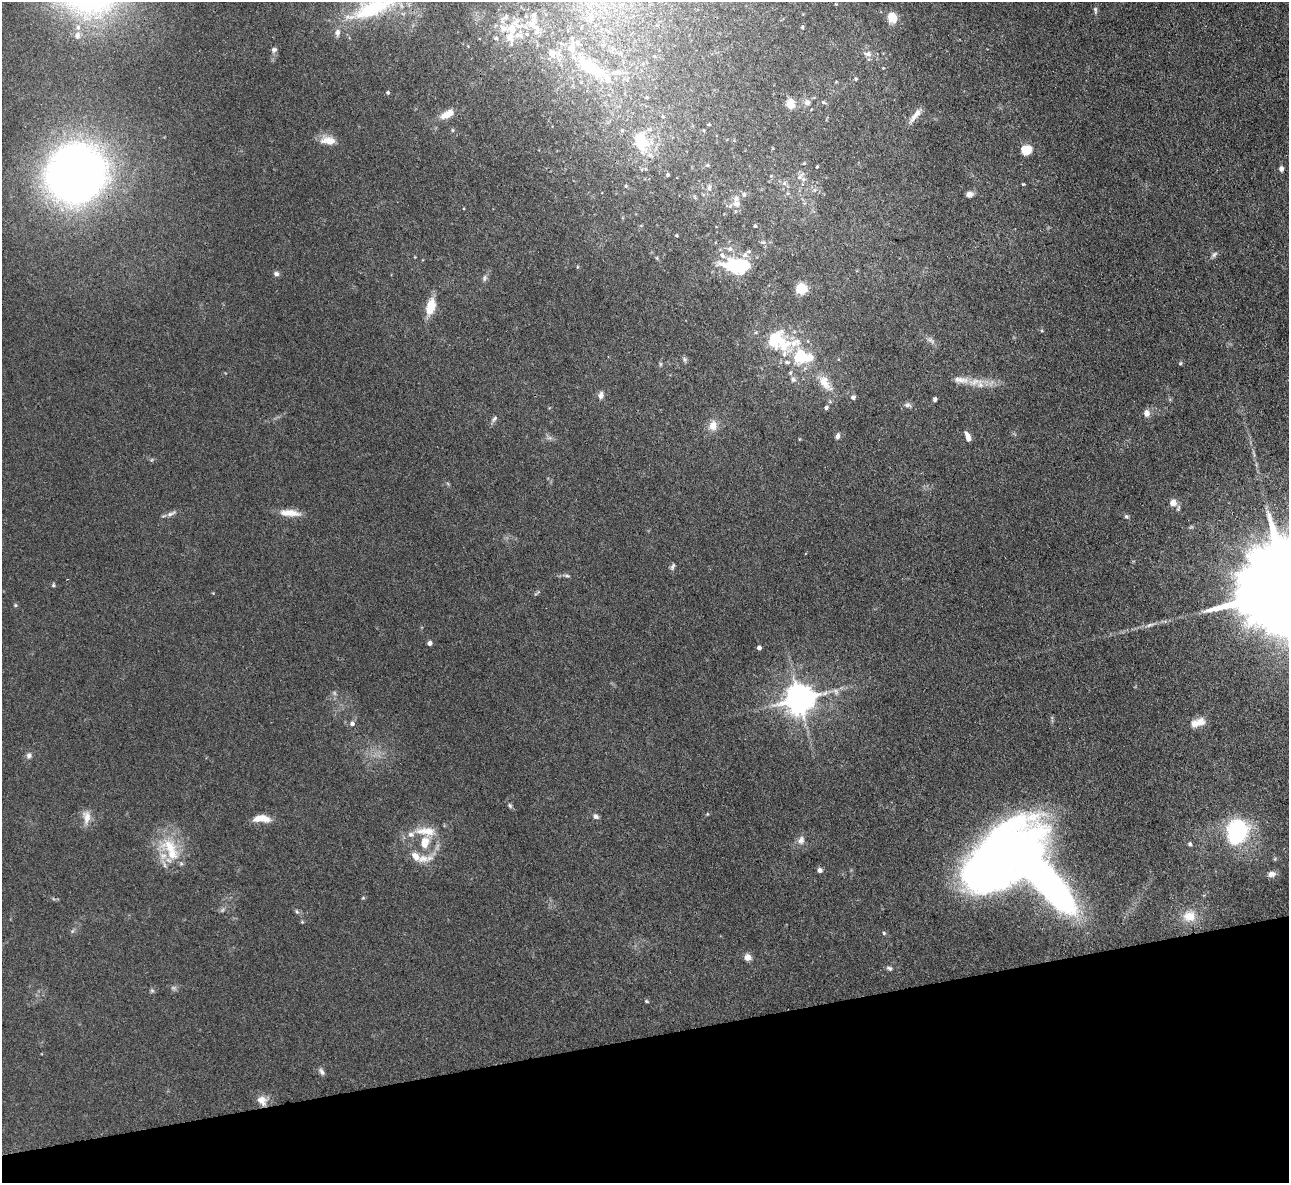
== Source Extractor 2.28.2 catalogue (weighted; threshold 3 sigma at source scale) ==
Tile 14 of 4 x 4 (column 2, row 4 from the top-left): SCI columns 1288-2574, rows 266-1446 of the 5147 x 5132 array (HDU 1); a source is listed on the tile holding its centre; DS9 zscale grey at full resolution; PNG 1291 x 1185 px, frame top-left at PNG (2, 2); no overlay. Shown black and unused: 12% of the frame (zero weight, under 3 of 4 exposures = <1% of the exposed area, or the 3 px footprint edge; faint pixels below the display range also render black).
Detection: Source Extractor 2.28.2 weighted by HDU 2 'WHT'; one run over the whole footprint, this tile lists its part. Background 0.0862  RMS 0.0069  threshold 0.0309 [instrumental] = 3 sigma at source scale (4.5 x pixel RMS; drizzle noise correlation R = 1.50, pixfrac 1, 0.05/0.05 arcsec/px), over >= 5 px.
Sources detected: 159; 4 too faint to see at this stretch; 5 inside a brighter object's white glare — not listed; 31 inside a brighter listed object's ellipse — not listed separately; the other 119 listed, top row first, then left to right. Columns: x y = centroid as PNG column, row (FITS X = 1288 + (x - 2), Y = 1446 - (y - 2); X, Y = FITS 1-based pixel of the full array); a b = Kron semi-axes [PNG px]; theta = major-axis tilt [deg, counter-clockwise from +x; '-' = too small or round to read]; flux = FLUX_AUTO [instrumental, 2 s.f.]
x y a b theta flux
372 9 66 20 21 63
1095 10 11 4 -89 1.5
534 15 7 5 76 1.8
892 17 11 9 -66 11
590 20 8 5 46 1.8
518 24 21 13 -40 11
78 27 9 8 - 4
536 27 13 6 -23 3.8
802 27 4 4 - 0.93
510 37 14 10 82 7.4
496 38 5 4 - 1.2
274 50 7 7 - 2.1
620 53 6 4 0 1.3
868 54 10 7 -17 3.9
591 68 59 20 -33 47
883 68 3 3 - 0.5
856 79 4 4 - 1.1
388 93 4 4 - 1.1
823 102 7 5 -16 1.3
807 103 9 8 - 3.6
790 104 5 5 - 32
447 114 19 8 30 8.9
915 115 24 6 50 5.8
663 117 6 4 -1 0.86
452 130 5 5 - 0.99
622 130 5 4 - 0.97
704 131 5 4 - 0.97
328 140 20 11 -8 8.7
640 141 21 13 -78 28
1026 150 11 10 - 10
804 163 4 4 - 0.68
707 165 6 5 - 1.1
817 166 3 2 - 0.7
1281 169 6 5 - 2.3
76 174 44 41 23 600
668 175 4 4 - 1.1
799 177 12 6 47 2.9
784 183 7 5 44 1.8
1023 184 4 3 - 0.57
626 186 5 4 - 0.95
709 188 10 5 -89 2.6
970 194 8 6 18 3
744 195 7 6 - 1.9
736 204 9 8 - 4.8
755 226 4 3 - 1
677 235 4 3 - 0.72
763 242 7 5 -8 1.4
1214 254 9 5 52 1.8
415 257 4 3 - 0.47
657 258 6 3 -71 0.79
733 264 27 16 7 34
577 267 5 3 - 0.65
276 274 7 6 - 1.9
484 278 9 7 80 2.1
801 289 5 5 - 55
430 307 22 11 76 12
776 339 25 19 -42 38
931 340 10 6 -40 2.5
800 353 29 10 -27 26
684 359 8 6 -55 1.5
787 362 9 6 -25 2.7
1180 363 6 4 66 0.93
660 364 6 4 90 1
793 379 8 7 - 2.2
961 380 26 9 -10 9.8
825 383 28 12 -57 13
601 395 10 7 79 3.1
853 397 5 5 - 2
935 399 5 4 - 1.7
908 405 10 7 -6 2.4
826 408 5 5 - 1.6
1147 413 8 7 - 4.3
494 419 11 5 52 2
713 426 12 10 70 7.5
837 436 8 5 78 2.3
968 437 10 5 -68 5.4
1173 503 6 5 - 9.9
171 513 16 5 24 2.9
290 513 26 8 -5 9.8
1126 516 6 5 - 1.3
673 567 9 5 67 1.7
567 576 10 4 -14 1.5
53 585 5 4 - 0.93
1287 591 43 21 10 32000
15 605 5 5 - 0.87
1150 625 14 4 20 2.9
430 643 5 4 - 2.8
759 648 4 4 - 2.4
799 699 9 9 - 1200
1200 722 14 10 19 6.7
352 724 6 6 - 2.4
29 755 9 7 69 2.5
510 806 7 5 -59 1.4
707 814 5 3 - 0.59
596 816 7 6 - 2.3
87 817 17 9 -89 7.3
261 818 18 7 -2 11
426 831 32 11 -3 15
1237 831 17 14 73 97
801 840 13 9 69 4
424 843 10 7 77 12
1190 844 5 4 - 1.7
170 847 33 20 -23 27
423 859 17 11 14 8.9
1275 859 6 4 -72 0.89
997 861 88 44 45 530
820 870 5 5 - 3.1
1271 874 11 7 11 3.8
222 910 8 4 45 1.4
297 911 6 5 - 1.2
1189 916 16 14 4 12
72 931 6 4 45 1.1
884 933 5 5 - 0.97
748 957 7 7 - 4.6
889 968 8 6 -20 1.6
152 990 6 5 - 1.2
647 1001 6 4 -22 0.89
322 1072 10 5 -54 2.1
262 1100 14 12 -20 6.6
Overlapping masked pixels (flux is a lower limit): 1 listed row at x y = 76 174
Isophote crosses this tile's border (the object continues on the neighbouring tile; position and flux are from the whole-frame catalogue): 2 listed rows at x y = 372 9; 1287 591
Unlisted compact peaks at least as high as the median listed source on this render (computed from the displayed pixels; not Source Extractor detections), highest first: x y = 363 898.